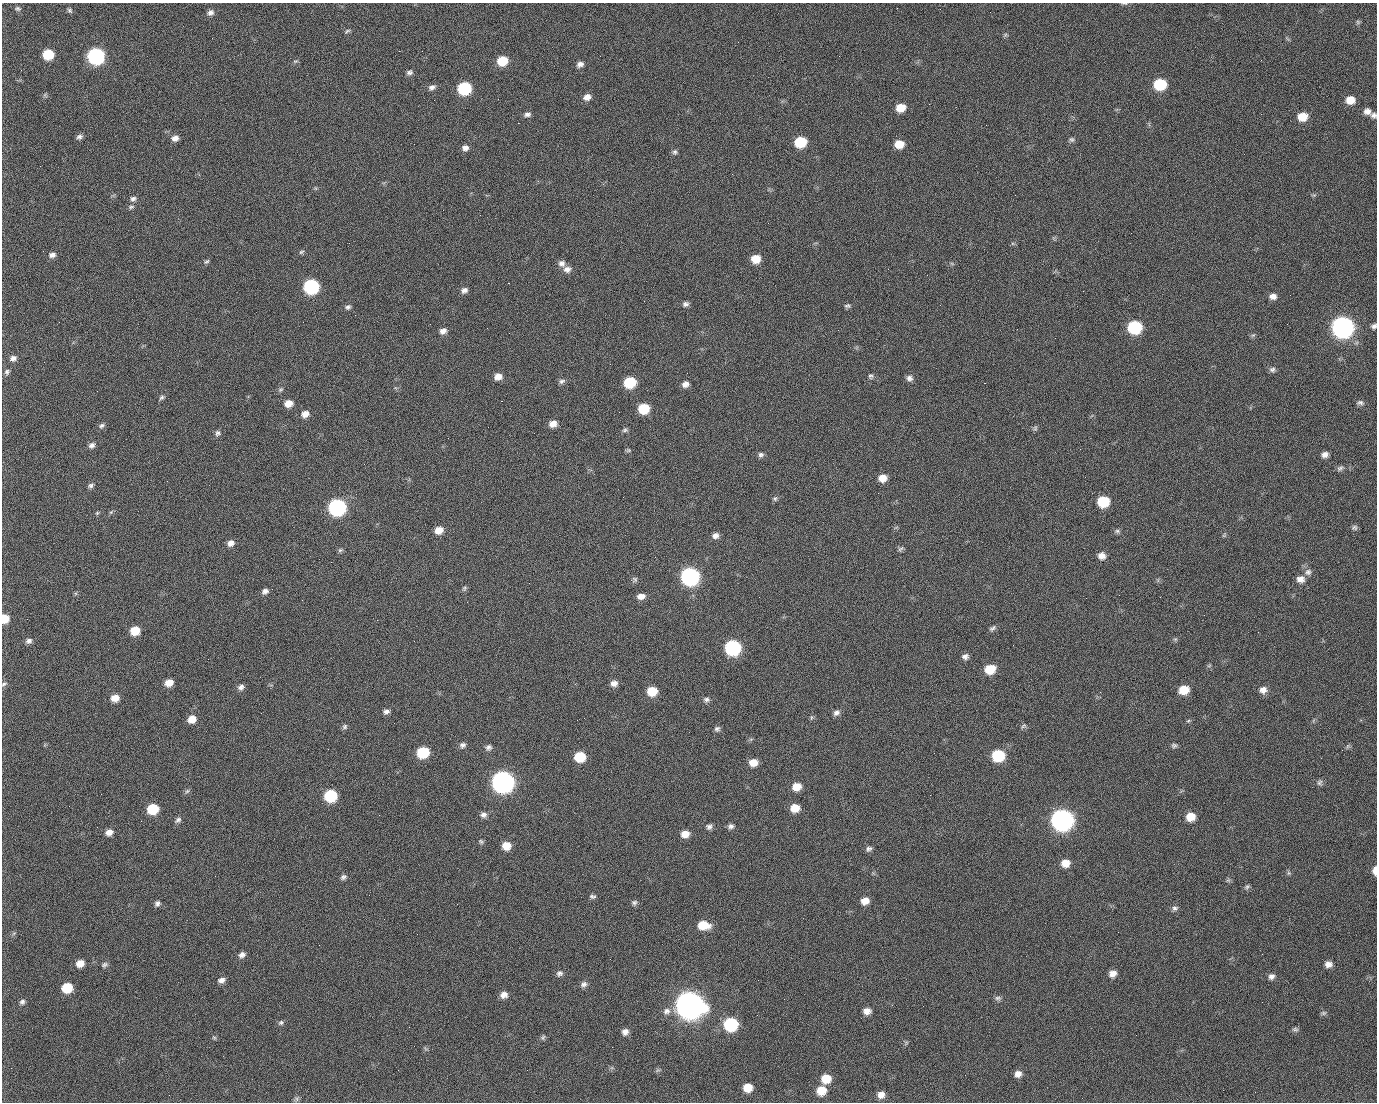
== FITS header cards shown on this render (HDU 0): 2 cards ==
NAXIS1  =                 1375 / length of data axis 1
NAXIS2  =                 1100 / length of data axis 2

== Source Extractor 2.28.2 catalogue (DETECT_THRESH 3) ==
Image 1375 x 1100 px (HDU 0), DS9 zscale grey, 1 PNG px = 1 image px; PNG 1379 x 1104 px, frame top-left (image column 1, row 1100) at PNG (2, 3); no overlay
Background 1460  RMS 29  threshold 87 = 3 sigma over >= 5 px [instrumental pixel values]
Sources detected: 232; all 232 listed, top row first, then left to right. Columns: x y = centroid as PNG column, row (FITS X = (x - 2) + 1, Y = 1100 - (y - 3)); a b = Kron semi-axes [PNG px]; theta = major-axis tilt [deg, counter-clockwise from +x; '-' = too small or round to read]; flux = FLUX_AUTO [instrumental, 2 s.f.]
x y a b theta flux
1124 3 9 3 0 3.2e+03
897 8 2 2 - 9.7e+02
18 9 7 5 -18 3.9e+03
71 11 5 3 - 6.5e+03
210 12 8 7 - 7.6e+03
990 12 3 2 - 1.6e+03
1358 22 6 5 - 3.2e+03
347 31 9 5 32 3.3e+03
1005 35 6 4 46 3.1e+03
399 51 2 2 - 2.2e+04
48 54 8 7 - 7.4e+04
96 56 9 8 - 5.1e+05
839 56 2 2 - 8.5e+02
1261 60 2 2 - 8.7e+02
295 61 7 4 18 3.2e+03
502 61 8 7 - 5.9e+04
580 64 8 6 22 8.9e+03
409 72 8 6 13 5.9e+03
1160 84 9 8 - 1.1e+05
432 87 9 6 26 7.5e+03
464 88 9 8 - 1.8e+05
587 97 8 6 27 1.3e+04
498 99 2 2 - 1.3e+03
434 100 2 2 - 3.9e+03
1350 100 9 8 - 2.5e+04
929 104 2 2 - 8.2e+02
900 108 8 7 - 3.5e+04
1367 111 8 7 - 1.1e+04
527 114 9 6 7 6.6e+03
1374 115 8 7 - 6.4e+03
1303 117 9 8 - 3.6e+04
518 123 2 2 - 2.6e+04
79 137 7 6 - 6.3e+03
175 138 8 7 - 1.1e+04
1072 139 7 6 - 4.5e+03
800 142 8 7 - 9.2e+04
899 144 8 7 - 3.2e+04
465 148 7 7 - 9.5e+03
675 152 7 6 - 4.9e+03
1015 195 2 2 - 6.8e+03
133 199 8 7 - 6.8e+03
131 207 8 5 2 3.8e+03
480 215 2 2 - 7.9e+02
301 252 7 5 28 3.6e+03
52 255 8 6 10 8.6e+03
756 259 8 7 - 3.2e+04
207 261 7 4 34 3.4e+03
561 263 8 8 - 9.6e+03
952 264 6 4 -19 2.6e+03
567 269 10 8 7 1.1e+04
927 275 2 2 - 8.6e+02
508 283 2 2 - 5.7e+04
311 286 9 8 - 3.2e+05
464 290 8 7 - 8.4e+03
1083 291 2 2 - 3.3e+03
1290 295 2 2 - 2.0e+03
1273 296 8 7 - 1.1e+04
685 304 7 6 - 6.4e+03
847 306 7 5 -3 4.2e+03
348 307 7 6 - 5.3e+03
355 315 2 2 - 1.1e+03
59 322 2 2 - 1.4e+03
1287 324 2 2 - 1.2e+03
1374 326 6 5 - 5.5e+03
1134 327 9 8 - 1.8e+05
1342 327 10 9 - 1.5e+06
443 331 8 6 23 1.0e+04
1253 335 7 4 43 3.3e+03
13 358 9 7 17 9.2e+03
1272 370 8 7 - 6.2e+03
7 372 8 6 61 5.4e+03
871 376 7 6 - 4.4e+03
498 377 8 7 - 1.6e+04
909 378 8 8 - 7.7e+03
562 381 8 6 26 5.8e+03
630 382 9 7 16 9.5e+04
984 383 2 2 - 2.0e+04
685 384 8 7 - 1.0e+04
280 390 7 5 20 3.9e+03
97 391 2 2 - 1.3e+03
162 397 8 5 33 4.7e+03
501 401 3 2 - 5.9e+04
288 403 8 7 - 1.9e+04
1360 403 10 6 -1 5.6e+03
644 408 8 8 - 7.0e+04
619 412 2 2 - 7.4e+02
305 414 9 7 20 1.5e+04
553 424 8 7 - 1.5e+04
101 426 8 6 35 5.4e+03
1035 428 8 5 89 3.8e+03
625 430 7 5 18 4.2e+03
218 433 7 7 - 5.5e+03
92 445 8 6 32 7.7e+03
628 450 7 5 20 3.0e+03
1325 454 7 6 - 9.6e+03
761 455 7 7 - 5.6e+03
1340 468 10 6 38 5.1e+03
882 478 8 7 - 2.1e+04
91 485 8 6 29 5.2e+03
623 497 2 2 - 3.1e+03
775 498 7 6 - 4.1e+03
1103 501 9 8 - 8.9e+04
337 507 9 8 - 5.6e+05
111 512 7 4 45 2.8e+03
97 513 6 4 45 2.3e+03
1354 528 8 7 - 4.8e+03
439 530 9 7 21 2.1e+04
1117 531 8 6 0 4.5e+03
1224 535 6 5 - 2.8e+03
715 536 7 7 - 9.5e+03
231 543 8 7 - 1.1e+04
901 549 9 6 35 4.5e+03
340 550 7 6 - 3.5e+03
1102 556 8 8 - 1.4e+04
655 557 2 2 - 9.3e+02
1308 572 10 8 34 8.2e+03
690 576 10 9 - 6.7e+05
635 579 7 7 - 4.4e+03
1300 579 10 8 2 1.4e+04
464 588 7 5 50 4.0e+03
265 591 8 6 29 7.4e+03
641 596 9 6 5 1.3e+04
5 618 7 6 - 3.7e+04
27 619 2 2 - 4.2e+03
377 620 2 2 - 1.2e+04
993 628 10 6 30 5.3e+03
135 631 8 7 - 4.0e+04
1175 639 6 5 - 2.8e+03
29 641 8 7 - 7.5e+03
414 641 2 2 - 8.6e+02
733 648 9 9 - 3.2e+05
965 656 8 6 11 7.7e+03
1209 666 6 4 19 2.6e+03
990 669 9 8 - 4.6e+04
169 683 8 6 27 2.0e+04
614 683 8 7 - 1.1e+04
4 684 9 5 38 4.7e+03
241 687 8 6 35 7.6e+03
1184 690 9 8 - 3.8e+04
1263 690 10 9 - 1.3e+04
652 691 9 8 - 4.5e+04
115 698 8 7 - 2.0e+04
706 700 9 7 3 6.1e+03
386 712 8 5 9 6.8e+03
836 713 9 7 38 7.9e+03
811 718 7 4 89 3.0e+03
192 719 8 7 - 2.1e+04
1188 721 5 4 - 2.6e+03
1024 726 9 6 40 4.1e+03
345 727 7 6 - 4.7e+03
717 729 8 6 33 5.5e+03
462 745 8 7 - 6.5e+03
1174 745 7 6 - 4.4e+03
1348 746 7 4 71 3.1e+03
488 747 8 7 - 6.6e+03
423 752 9 8 - 9.6e+04
934 753 3 2 - 1.8e+03
998 756 9 8 - 1.2e+05
580 757 8 7 - 7.0e+04
753 762 8 7 - 2.2e+04
503 782 10 9 - 1.5e+06
1320 782 9 7 64 5.5e+03
797 787 9 8 - 2.4e+04
187 791 7 5 43 3.9e+03
101 794 2 2 - 2.6e+03
930 795 2 2 - 7.8e+03
331 796 8 8 - 1.3e+05
795 808 8 7 - 2.9e+04
1053 808 2 2 - 1.6e+04
153 809 8 7 - 7.2e+04
483 815 8 7 - 8.1e+03
1190 817 9 8 - 3.0e+04
178 820 9 6 36 6.1e+03
1062 820 10 10 - 1.5e+06
731 826 8 6 9 6.4e+03
709 827 8 7 - 6.5e+03
109 832 8 7 - 1.3e+04
685 834 9 7 11 2.0e+04
481 842 7 5 -39 3.7e+03
506 846 8 7 - 2.7e+04
869 849 8 6 26 5.9e+03
1065 863 9 8 - 2.2e+04
1375 870 8 4 89 1.7e+04
1289 873 6 5 - 3.3e+03
343 877 8 6 34 5.7e+03
1228 880 5 5 - 3.2e+03
1247 887 7 5 37 3.7e+03
592 897 8 5 -7 4.6e+03
865 901 8 7 - 1.9e+04
157 903 7 7 - 6.3e+03
634 903 8 7 - 5.2e+03
457 904 3 2 - 1.5e+03
1175 908 8 7 - 5.8e+03
703 925 12 8 -5 4.2e+04
1118 932 2 2 - 2.4e+03
14 933 6 4 19 2.8e+03
242 955 8 6 26 8.5e+03
610 959 2 2 - 2.7e+03
80 963 8 7 - 1.7e+04
1328 964 8 7 - 1.1e+04
105 965 8 6 26 4.8e+03
559 973 9 7 32 6.5e+03
1112 973 8 7 - 1.3e+04
1271 976 8 7 - 7.6e+03
221 980 9 6 12 9.1e+03
758 980 2 2 - 2.1e+03
584 984 9 7 20 7.2e+03
67 988 8 7 - 5.7e+04
504 995 8 7 - 1.3e+04
998 998 9 6 0 5.3e+03
22 1002 7 6 - 5.3e+03
689 1005 12 11 - 3.5e+06
667 1011 10 9 - 1.1e+04
867 1011 8 7 - 1.3e+04
1323 1013 8 5 15 4.2e+03
757 1015 2 2 - 1.2e+03
281 1023 8 6 28 4.5e+03
731 1024 9 8 - 1.9e+05
1295 1029 8 6 -7 4.3e+03
625 1032 7 7 - 1.0e+04
543 1037 7 5 63 3.5e+03
214 1038 6 5 - 2.8e+03
906 1043 6 4 72 2.7e+03
658 1070 7 4 33 3.2e+03
1018 1074 8 7 - 1.2e+04
826 1079 9 8 - 3.6e+04
748 1088 8 7 - 2.9e+04
821 1091 9 8 - 3.5e+04
1255 1092 2 2 - 8.6e+02
169 1095 2 2 - 5.5e+03
881 1095 8 8 - 1.5e+04
297 1099 7 4 -89 3.9e+03
At the frame edge (FLAGS 8, measured only in part): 6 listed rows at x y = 1124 3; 1374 115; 1374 326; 5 618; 4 684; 1375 870